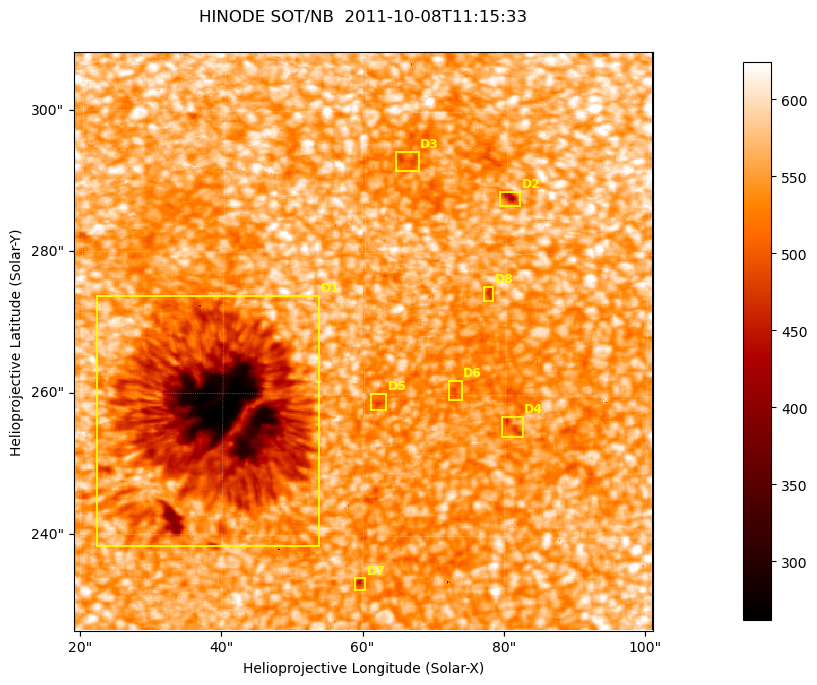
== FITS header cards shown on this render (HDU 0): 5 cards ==
TELESCOP= 'HINODE'
INSTRUME= 'SOT/NB'
DATE_OBS= '2011-10-08T11:15:33.003'
CTYPE1  = 'Solar-X'
CTYPE2  = 'Solar-Y'

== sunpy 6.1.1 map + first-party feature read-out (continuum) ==
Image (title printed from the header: HINODE SOT/NB  2011-10-08T11:15:33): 512 x 512 px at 0.16 arcsec/px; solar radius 960 arcsec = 6000 px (partial field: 0.2% of the solar disc is inside the frame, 100% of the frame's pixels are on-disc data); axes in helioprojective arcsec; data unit not stated in the header (colour bar unlabelled)
Orientation: roll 0.412 deg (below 1 deg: not rotated)
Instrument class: CONTINUUM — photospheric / low-chromospheric filtergram (TF Fe I 5576): granulation and sunspots, dark-feature search
Dark features (sunspots / pores): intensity divided by the frame's on-disc median (partial field: no limb-darkening profile); reference = the frame's on-disc median (the 8%-of-disc-diameter window exceeds this field); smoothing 3 px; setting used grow <= 0.92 with closing radius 1 px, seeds <= 0.88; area >= 65 px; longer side >= 6 px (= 0.96 arcsec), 3 px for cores <= 0.7; partial field; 8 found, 8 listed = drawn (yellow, D1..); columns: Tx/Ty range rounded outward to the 1 arcsec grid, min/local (2 s.f., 1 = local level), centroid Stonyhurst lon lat
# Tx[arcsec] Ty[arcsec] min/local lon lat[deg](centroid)
D1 22..54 238..274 0.45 +2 +22
D2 79..82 286..289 0.77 +5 +24
D3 64..68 291..295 0.87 +4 +24
D4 79..83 254..257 0.83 +5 +22
D5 61..63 257..261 0.86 +4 +22
D6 72..74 259..263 0.88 +5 +22
D7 58..61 232..234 0.81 +4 +20
D8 76..79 273..276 0.85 +5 +23